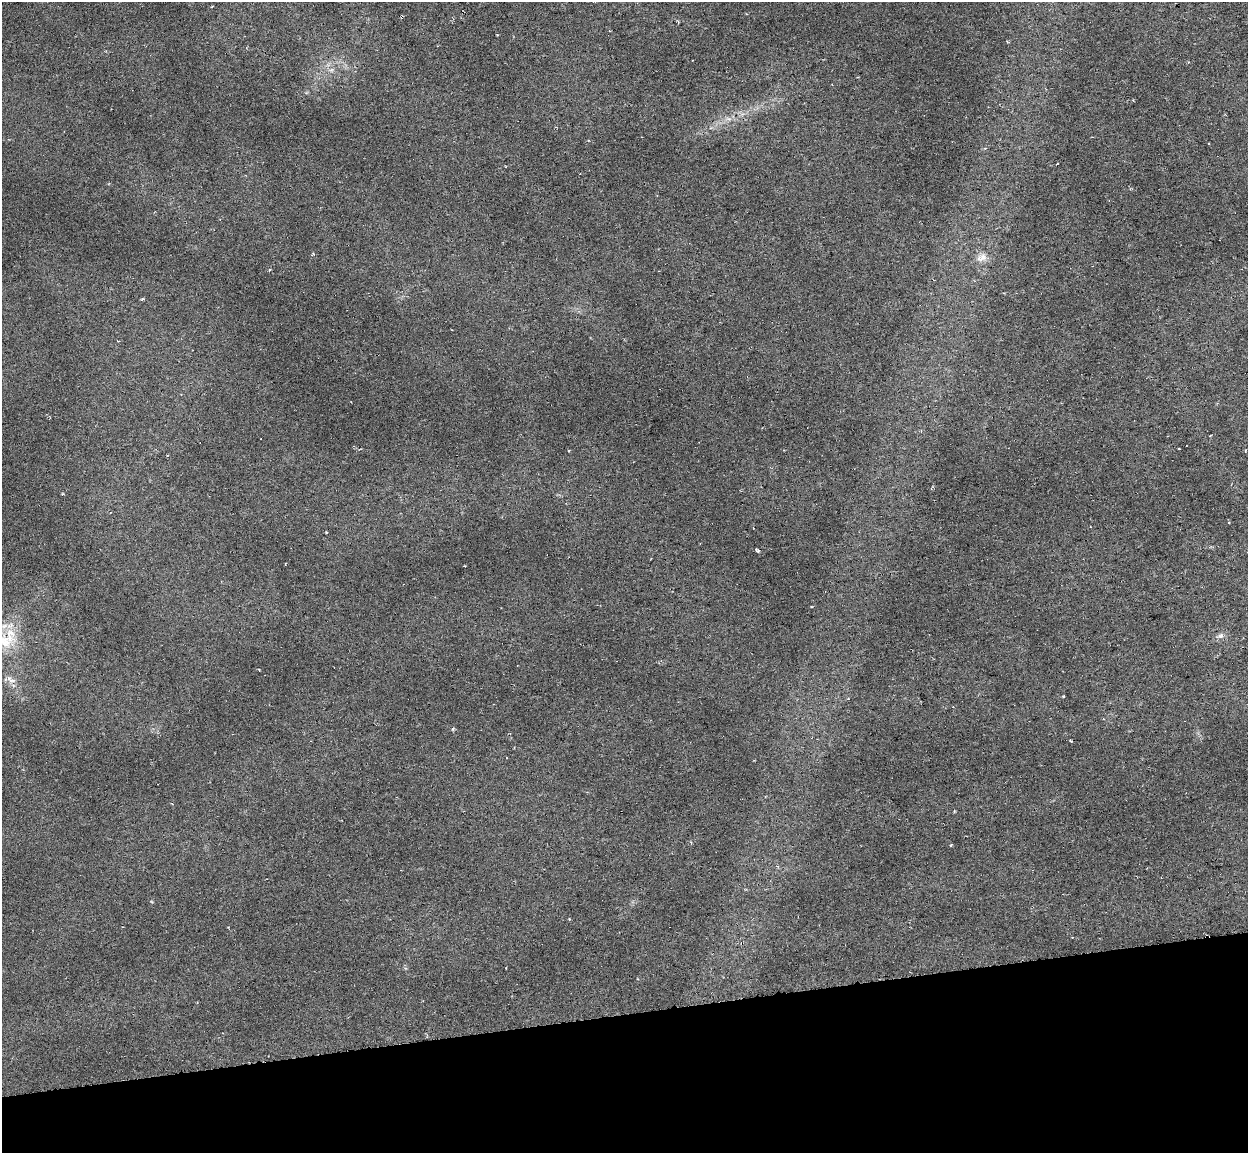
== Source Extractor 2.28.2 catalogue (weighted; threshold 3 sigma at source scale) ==
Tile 14 of 4 x 4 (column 2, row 4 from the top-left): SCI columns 1247-2492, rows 77-1227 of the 4983 x 4712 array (HDU 1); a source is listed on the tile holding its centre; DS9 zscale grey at full resolution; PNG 1250 x 1155 px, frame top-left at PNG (2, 2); no overlay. Shown black and unused: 12% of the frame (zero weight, under 3 of 6 exposures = <1% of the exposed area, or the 3 px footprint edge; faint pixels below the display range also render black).
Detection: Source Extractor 2.28.2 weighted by HDU 2 'WHT'; one run over the whole footprint, this tile lists its part. Background 0.0169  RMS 0.0048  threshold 0.0195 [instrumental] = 3 sigma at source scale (4.09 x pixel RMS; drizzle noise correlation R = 1.36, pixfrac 0.8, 0.0396/0.0396 arcsec/px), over >= 5 px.
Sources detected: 21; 4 cosmic-ray / hot-pixel residue — not listed; the other 17 listed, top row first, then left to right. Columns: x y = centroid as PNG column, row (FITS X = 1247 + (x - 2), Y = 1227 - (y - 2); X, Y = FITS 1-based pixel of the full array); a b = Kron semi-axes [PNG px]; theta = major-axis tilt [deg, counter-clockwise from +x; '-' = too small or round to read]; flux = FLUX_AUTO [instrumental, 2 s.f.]
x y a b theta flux
678 21 5 3 - 0.39
497 35 2 2 - 0.33
1007 42 4 3 - 0.43
1133 100 3 2 - 0.35
313 254 6 4 32 0.47
981 257 17 9 29 3.8
62 494 4 3 - 0.4
326 532 4 3 - 0.3
757 550 5 3 - 0.82
1221 636 9 6 39 1.5
6 641 28 21 26 13
259 670 3 2 - 0.39
12 680 10 4 0 1.5
1063 696 3 2 - 0.4
452 729 5 3 - 0.69
1071 741 3 3 - 0.52
765 797 4 2 - 0.34
Isophote crosses this tile's border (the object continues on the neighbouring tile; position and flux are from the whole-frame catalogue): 1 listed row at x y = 6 641
Unlisted compact peaks at least as high as the median listed source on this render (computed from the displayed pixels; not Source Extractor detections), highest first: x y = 951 845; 143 299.